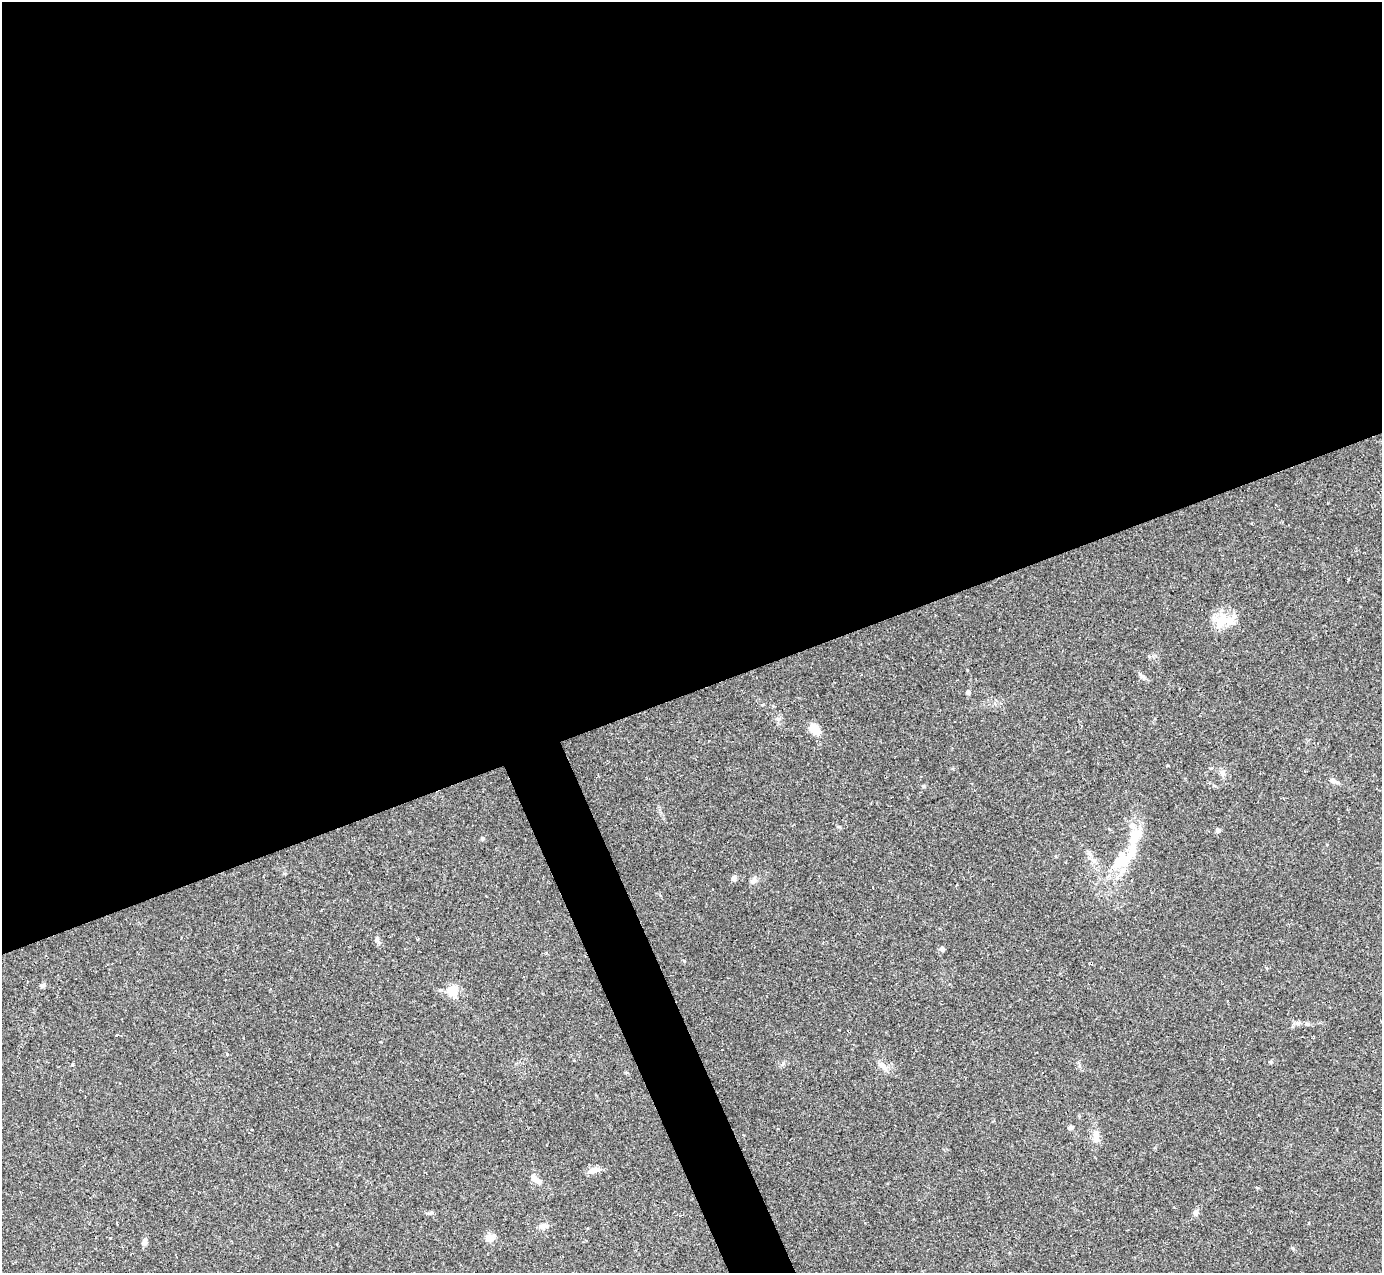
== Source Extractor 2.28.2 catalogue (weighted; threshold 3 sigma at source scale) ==
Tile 2 of 4 x 4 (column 2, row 1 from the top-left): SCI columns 1381-2760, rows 4090-5360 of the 5521 x 5508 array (HDU 1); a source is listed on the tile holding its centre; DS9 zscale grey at full resolution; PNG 1384 x 1275 px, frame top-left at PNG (2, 2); no overlay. Shown black and unused: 56% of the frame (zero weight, under 2 of 3 exposures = <1% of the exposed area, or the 3 px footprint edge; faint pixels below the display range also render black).
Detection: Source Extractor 2.28.2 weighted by HDU 2 'WHT'; one run over the whole footprint, this tile lists its part. Background 0.0849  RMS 0.0059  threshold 0.0267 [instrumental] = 3 sigma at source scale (4.5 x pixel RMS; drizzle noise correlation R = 1.50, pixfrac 1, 0.05/0.05 arcsec/px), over >= 5 px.
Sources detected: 38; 1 inside a brighter object's white glare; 4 cosmic-ray / hot-pixel residue — not listed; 2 inside a brighter listed object's ellipse — not listed separately; the other 31 listed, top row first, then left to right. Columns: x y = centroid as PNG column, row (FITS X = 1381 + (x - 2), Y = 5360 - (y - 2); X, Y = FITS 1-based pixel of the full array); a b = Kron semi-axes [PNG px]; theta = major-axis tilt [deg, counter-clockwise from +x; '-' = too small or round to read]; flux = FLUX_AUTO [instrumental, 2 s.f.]
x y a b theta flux
1222 621 25 17 44 13
1143 677 12 4 -36 1.6
968 692 6 5 - 1.4
815 729 18 10 -51 6.6
1222 772 7 4 19 1.2
1334 781 13 5 -24 2.3
1218 830 6 5 - 1.4
1122 858 25 15 57 20
734 878 6 6 - 2
754 880 10 6 49 1.9
872 887 3 3 - 3.9
377 940 6 4 44 1.2
942 949 5 4 - 2.1
1267 968 5 3 - 0.53
42 986 8 5 1 1.2
452 990 15 13 42 8.1
1297 1023 7 4 -18 1.2
117 1035 3 3 - 3.6
227 1054 4 3 - 0.72
883 1065 17 7 -37 3.7
1071 1127 5 5 - 1.6
1096 1136 19 8 -89 5.2
595 1170 14 8 14 4.1
536 1180 16 7 -44 3.7
1257 1188 4 3 - 0.76
1196 1212 9 7 65 2.1
117 1223 3 2 - 1.2
543 1226 10 7 -4 2.3
489 1238 9 8 - 4.5
145 1242 8 6 87 2.3
1292 1248 5 3 - 0.59
Unlisted compact peaks at least as high as the median listed source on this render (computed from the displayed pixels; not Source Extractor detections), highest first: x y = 483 838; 923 786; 684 961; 1271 1062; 72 1065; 839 827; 1149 656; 783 1063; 1167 765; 1211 768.